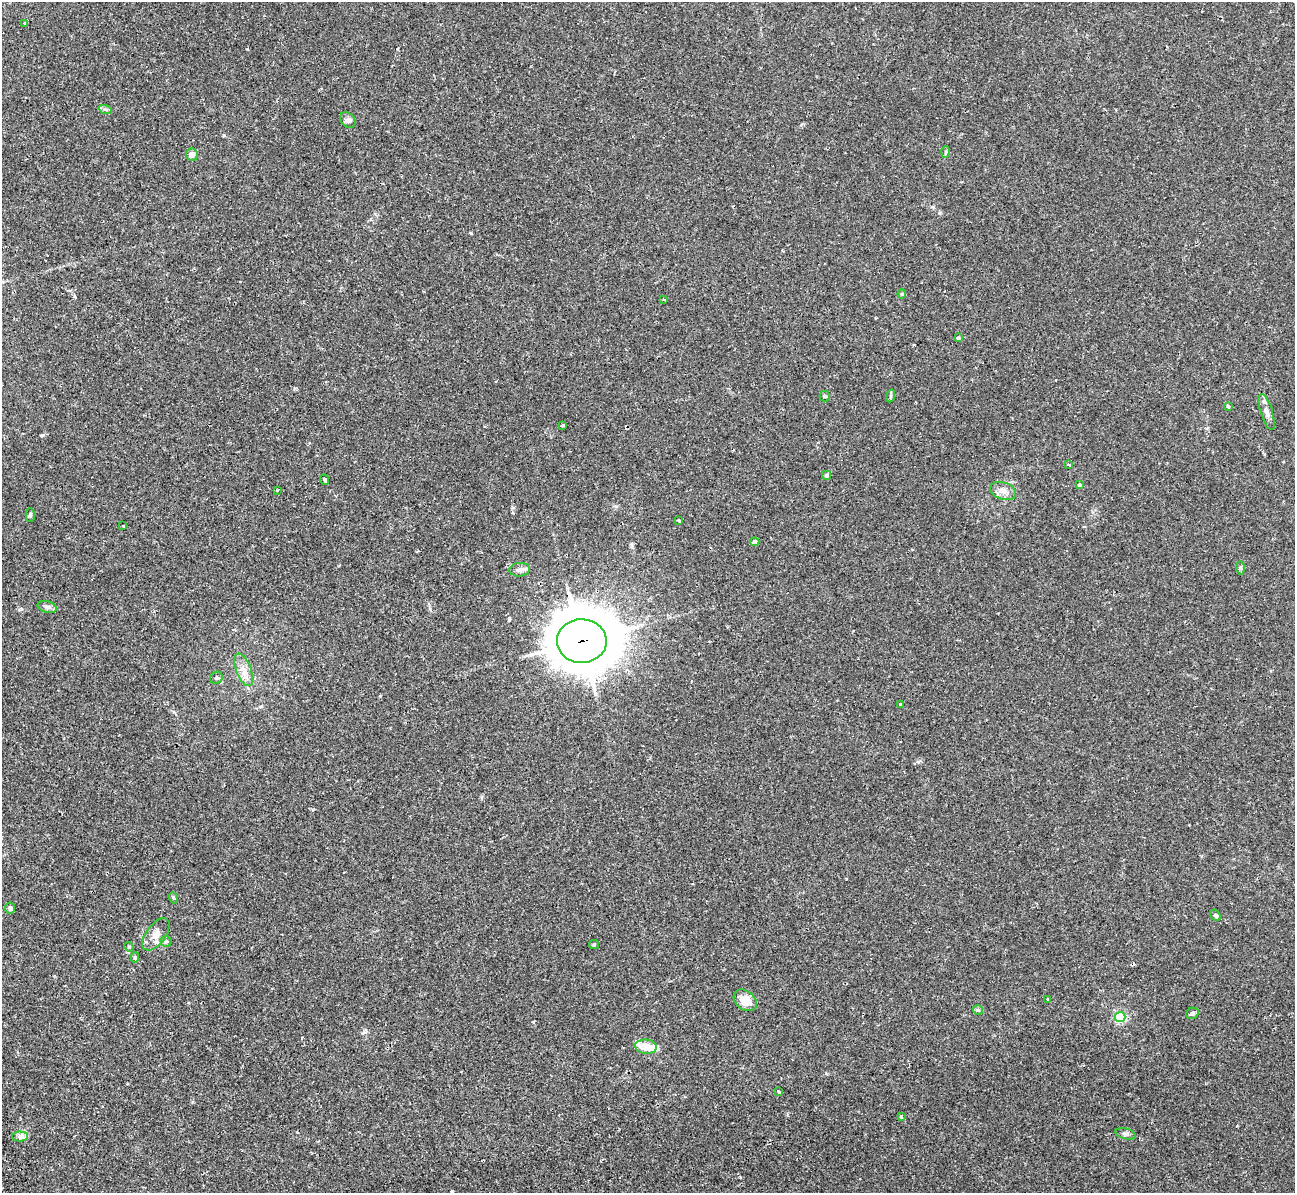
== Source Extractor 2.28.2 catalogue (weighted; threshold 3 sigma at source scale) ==
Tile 7 of 4 x 4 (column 3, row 2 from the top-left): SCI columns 2599-3891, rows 2687-3877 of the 5236 x 5221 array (HDU 1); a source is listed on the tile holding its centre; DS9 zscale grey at full resolution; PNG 1297 x 1195 px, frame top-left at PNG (2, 2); each listed source drawn as its Kron ellipse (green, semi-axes under 4 px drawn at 4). Shown black and unused: <1% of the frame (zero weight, under 2 of 3 exposures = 3% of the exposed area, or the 3 px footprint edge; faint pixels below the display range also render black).
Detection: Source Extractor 2.28.2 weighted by HDU 2 'WHT'; one run over the whole footprint, this tile lists its part. Background 0.0213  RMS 0.0039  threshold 0.0176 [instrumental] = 3 sigma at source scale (4.5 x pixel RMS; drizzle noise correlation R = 1.50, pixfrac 1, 0.05/0.05 arcsec/px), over >= 5 px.
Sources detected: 51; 1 cosmic-ray / hot-pixel residue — neither listed nor drawn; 2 inside a brighter listed object's ellipse — not listed separately; the other 48 listed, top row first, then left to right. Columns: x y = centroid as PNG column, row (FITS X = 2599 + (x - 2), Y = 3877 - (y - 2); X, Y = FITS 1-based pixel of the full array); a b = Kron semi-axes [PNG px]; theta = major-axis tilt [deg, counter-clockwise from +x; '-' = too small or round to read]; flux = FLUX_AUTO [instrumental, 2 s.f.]
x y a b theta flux
25 23 3 3 - 0.56
105 109 7 4 -19 0.75
348 120 9 6 -46 1.2
946 152 6 4 87 0.55
192 155 6 6 - 2.1
902 294 4 4 - 0.41
664 300 3 3 - 0.61
958 338 4 4 - 0.76
825 396 5 5 - 0.49
890 396 6 4 71 0.58
1228 406 4 3 - 1.3
1267 412 19 6 -73 2.2
563 425 4 3 - 1.3
1068 465 3 3 - 1.1
826 475 4 4 - 0.79
325 480 5 3 - 2.4
1079 485 4 3 - 2.1
278 490 3 2 - 0.53
1003 491 13 8 -19 2.7
30 515 7 4 88 0.77
678 520 4 2 - 0.36
123 526 3 3 - 1.1
755 542 4 4 - 2
1241 568 6 4 -89 0.65
520 570 10 7 6 1.6
47 607 9 6 -16 1.3
582 641 25 22 -1 2000
244 670 17 7 -69 3.3
216 678 6 5 - 0.84
900 705 4 3 - 2.2
173 898 6 4 -69 0.51
10 908 5 5 - 0.91
1216 915 6 4 -52 0.71
156 934 19 9 53 3.6
166 941 5 5 - 0.59
594 944 5 4 - 0.44
129 947 5 4 - 0.46
135 957 5 4 - 0.57
745 1000 13 9 -39 5.5
1048 1000 3 2 - 0.54
978 1010 5 5 - 0.58
1192 1013 6 5 - 0.94
1120 1017 5 5 - 43
646 1047 11 7 -5 5
778 1091 3 3 - 1.2
901 1117 4 3 - 0.52
1126 1134 10 5 -16 1
20 1136 7 5 -1 1.1
Overlapping masked pixels (flux is a lower limit): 1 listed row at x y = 582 641
Unlisted compact peaks at least as high as the median listed source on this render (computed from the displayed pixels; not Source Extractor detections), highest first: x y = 43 435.